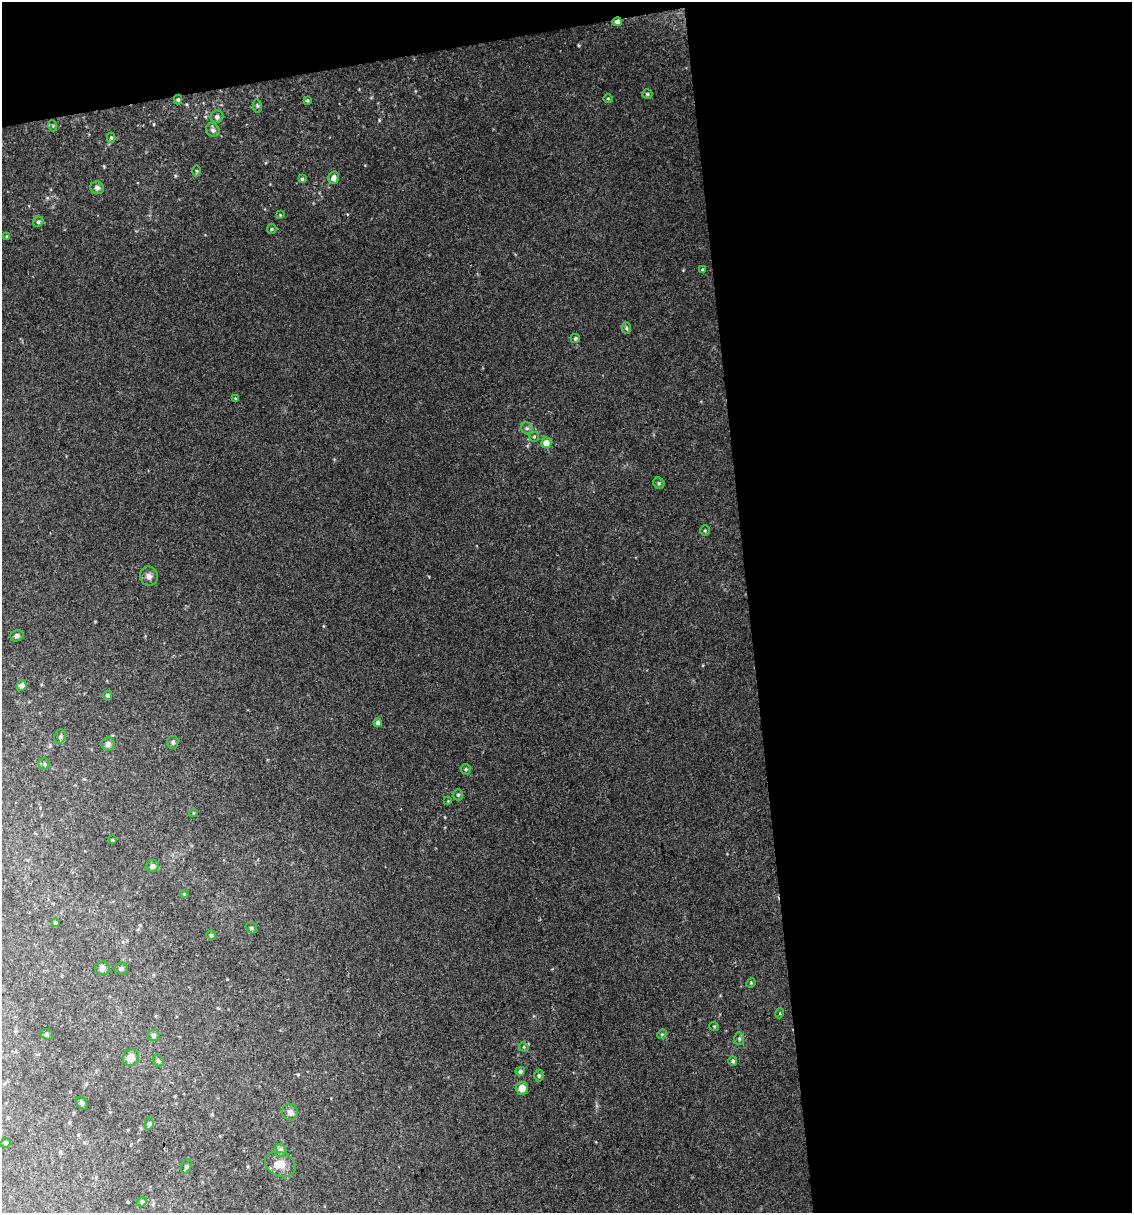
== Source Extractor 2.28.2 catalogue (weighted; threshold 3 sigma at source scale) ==
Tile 4 of 4 x 4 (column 4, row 1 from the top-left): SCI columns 3417-4546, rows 3635-4845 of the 4616 x 4845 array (HDU 1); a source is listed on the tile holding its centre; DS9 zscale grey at full resolution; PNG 1134 x 1215 px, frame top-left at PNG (2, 2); each listed source drawn as its Kron ellipse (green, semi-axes under 4 px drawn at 4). Shown black and unused: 37% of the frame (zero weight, under 2 of 3 exposures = <1% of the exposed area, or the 3 px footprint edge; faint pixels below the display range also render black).
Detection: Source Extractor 2.28.2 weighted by HDU 2 'WHT'; one run over the whole footprint, this tile lists its part. Background 0.0617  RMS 0.0076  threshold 0.0344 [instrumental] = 3 sigma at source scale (4.5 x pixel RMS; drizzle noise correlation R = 1.50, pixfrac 1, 0.0396/0.0396 arcsec/px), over >= 5 px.
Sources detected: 72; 2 inside a brighter listed object's ellipse — not listed separately; the other 70 listed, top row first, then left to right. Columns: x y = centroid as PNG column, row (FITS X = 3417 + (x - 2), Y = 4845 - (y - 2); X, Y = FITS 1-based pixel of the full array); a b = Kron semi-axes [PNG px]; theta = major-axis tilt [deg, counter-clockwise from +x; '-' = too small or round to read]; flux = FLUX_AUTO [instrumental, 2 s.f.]
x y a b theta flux
617 22 5 4 - 3.6
647 94 5 4 - 1.3
608 98 5 3 - 0.72
178 100 5 4 - 1.2
307 100 4 4 - 1.1
257 106 7 3 -82 0.93
217 117 6 6 - 2.6
53 126 5 3 - 0.74
213 130 7 6 - 2.6
111 138 5 4 - 1
197 171 5 3 - 0.88
334 178 6 5 - 3.5
302 179 4 4 - 1.2
97 188 7 6 - 2.3
280 215 4 4 - 0.63
38 222 5 5 - 1.3
272 229 5 4 - 0.85
7 237 4 3 - 0.89
702 269 4 3 - 0.72
626 328 6 4 -88 1
575 338 4 4 - 1.4
235 399 3 3 - 1.8
527 428 6 5 - 1.6
534 437 5 5 - 0.98
546 443 5 5 - 8.3
659 483 6 5 - 1.1
705 531 5 4 - 0.97
149 576 9 9 - 3.2
17 636 7 5 20 1.8
22 686 5 5 - 4.1
108 695 4 4 - 1.5
378 723 4 4 - 3
60 736 7 5 69 1.6
173 742 6 6 - 1.8
108 744 6 6 - 2.3
44 764 5 5 - 1.5
466 769 5 5 - 1.1
458 795 6 5 - 1.3
448 801 4 4 - 0.6
193 813 4 2 - 0.51
112 840 3 3 - 0.82
152 866 7 6 - 2.1
184 894 4 4 - 0.73
55 923 3 3 - 1.3
251 928 6 5 - 1.6
211 935 5 4 - 1.4
102 968 7 6 - 2.8
121 969 6 5 - 1.6
751 983 5 4 - 0.81
780 1013 5 3 - 0.62
714 1026 5 3 - 0.64
47 1034 6 5 - 1.2
662 1034 5 4 - 0.87
153 1035 6 5 - 1.6
739 1038 6 5 - 1.5
524 1047 5 4 - 0.85
131 1058 8 7 - 6.9
158 1061 6 5 - 1.3
733 1061 5 4 - 1.4
520 1071 5 4 - 1.8
539 1075 6 4 -89 1.2
522 1088 6 6 - 6.9
82 1103 7 5 -61 1.5
290 1112 8 7 - 3.1
149 1124 6 4 82 1.7
6 1143 5 4 - 1
280 1150 6 6 - 3.2
280 1164 16 12 -24 7.8
186 1166 7 5 65 1.4
142 1202 5 4 - 1.1
Overlapping masked pixels (flux is a lower limit): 2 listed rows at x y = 617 22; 178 100